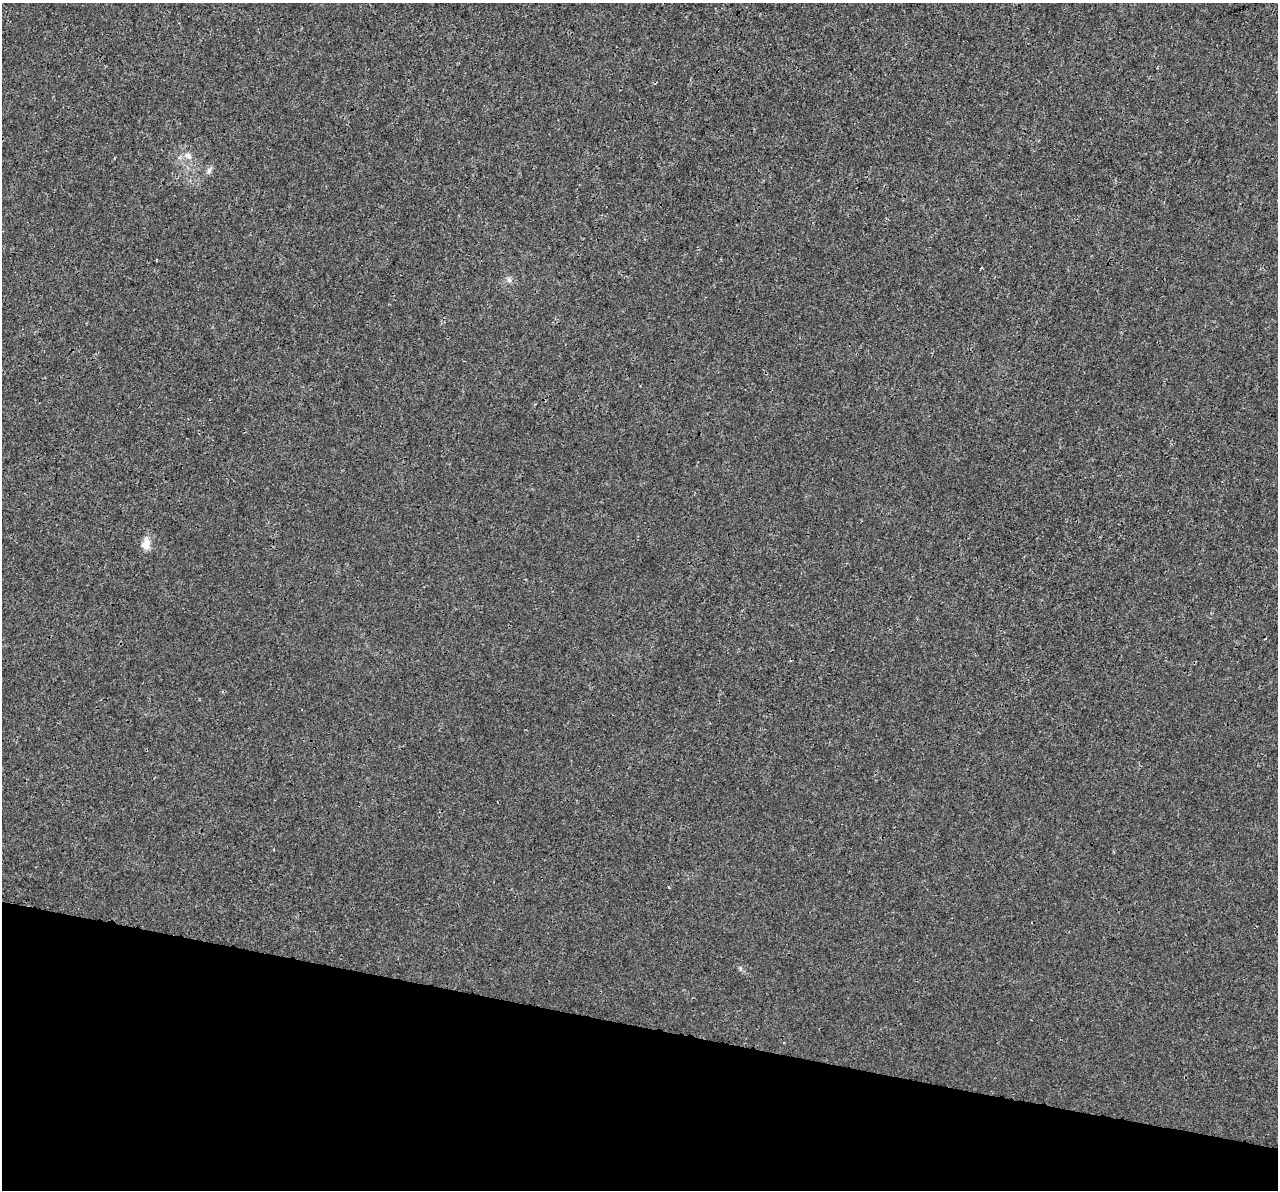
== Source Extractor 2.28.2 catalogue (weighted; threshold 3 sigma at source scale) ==
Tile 15 of 4 x 4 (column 3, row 4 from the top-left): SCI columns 2576-3851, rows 340-1527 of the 5142 x 5368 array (HDU 1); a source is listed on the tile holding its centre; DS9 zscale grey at full resolution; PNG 1280 x 1192 px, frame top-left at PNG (2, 3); no overlay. Shown black and unused: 14% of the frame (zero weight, under 3 of 4 exposures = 5% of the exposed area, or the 3 px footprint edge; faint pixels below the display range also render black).
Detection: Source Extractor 2.28.2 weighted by HDU 2 'WHT'; one run over the whole footprint, this tile lists its part. Background 1.88e-04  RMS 0.0015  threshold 0.00666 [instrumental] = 3 sigma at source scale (4.5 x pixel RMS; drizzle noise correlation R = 1.50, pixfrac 1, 0.0396/0.0396 arcsec/px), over >= 5 px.
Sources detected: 4; all 4 listed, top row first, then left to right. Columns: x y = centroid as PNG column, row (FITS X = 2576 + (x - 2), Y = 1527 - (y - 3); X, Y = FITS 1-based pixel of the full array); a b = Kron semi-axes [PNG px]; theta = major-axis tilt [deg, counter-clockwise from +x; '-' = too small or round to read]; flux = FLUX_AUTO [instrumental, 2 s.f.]
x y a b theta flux
188 156 12 8 -30 0.92
209 171 9 6 70 0.51
509 280 8 6 -74 0.44
146 544 14 9 79 1.6